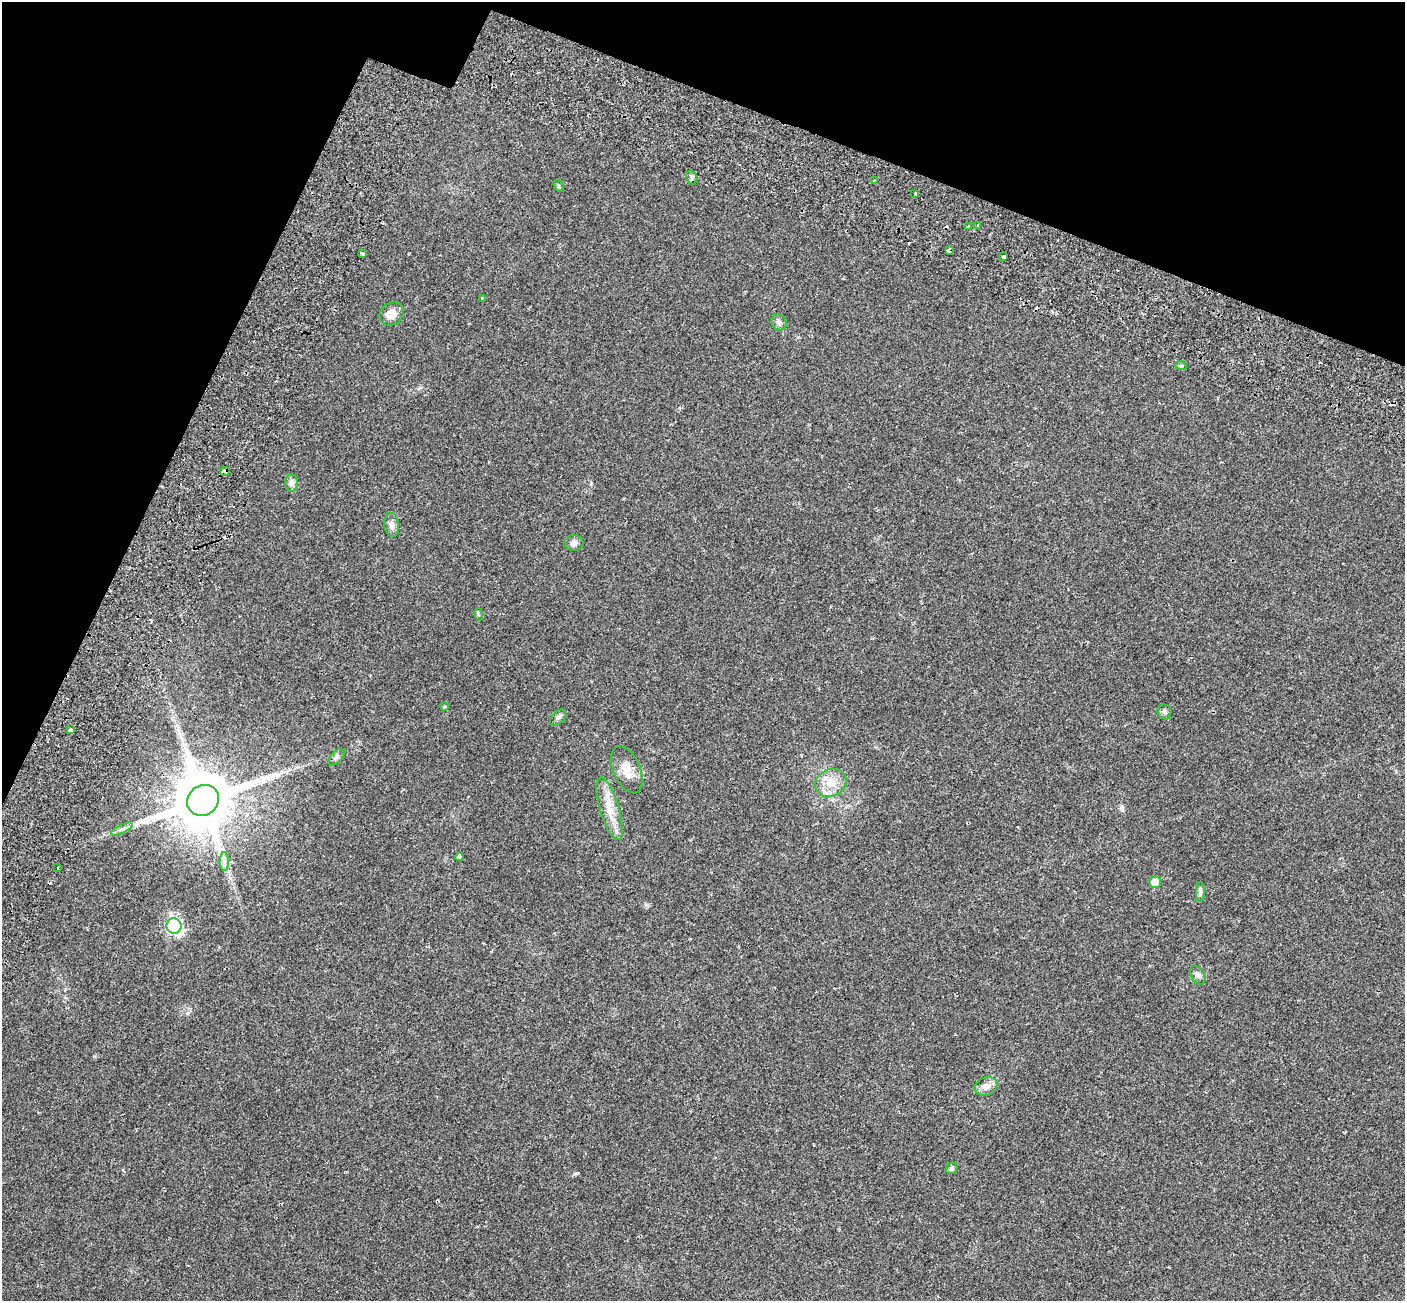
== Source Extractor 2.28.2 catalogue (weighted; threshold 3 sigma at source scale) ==
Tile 2 of 4 x 4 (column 2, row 1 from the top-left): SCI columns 1863-3265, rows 4572-5870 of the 6198 x 6388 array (HDU 1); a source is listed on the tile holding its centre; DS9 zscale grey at full resolution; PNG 1407 x 1303 px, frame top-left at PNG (2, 2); each listed source drawn as its Kron ellipse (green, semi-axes under 4 px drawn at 4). Shown black and unused: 18% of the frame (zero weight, under 2 of 3 exposures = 8% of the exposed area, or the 3 px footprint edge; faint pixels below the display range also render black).
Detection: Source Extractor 2.28.2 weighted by HDU 2 'WHT'; one run over the whole footprint, this tile lists its part. Background 0.0576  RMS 0.0048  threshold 0.0215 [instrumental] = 3 sigma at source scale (4.5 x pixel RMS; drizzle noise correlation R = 1.50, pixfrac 1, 0.0396/0.0396 arcsec/px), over >= 5 px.
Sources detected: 46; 8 cosmic-ray / hot-pixel residue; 1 long thin detection or spike segment (spike, bleed or trail) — neither listed nor drawn; the other 37 listed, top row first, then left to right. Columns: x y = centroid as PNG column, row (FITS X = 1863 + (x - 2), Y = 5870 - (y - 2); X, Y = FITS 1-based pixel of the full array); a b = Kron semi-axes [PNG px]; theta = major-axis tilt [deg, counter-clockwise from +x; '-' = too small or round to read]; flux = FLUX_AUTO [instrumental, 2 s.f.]
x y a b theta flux
692 177 7 5 -70 0.92
874 181 4 3 - 1.1
559 186 6 4 -62 0.56
915 193 3 3 - 3.4
977 225 3 2 - 0.54
968 226 3 2 - 0.61
949 250 4 3 - 2.9
362 254 4 3 - 1.7
1004 257 3 3 - 1.6
483 298 3 3 - 0.6
392 314 13 11 39 4.1
779 322 8 7 - 1.4
1181 366 6 3 -18 0.54
225 472 5 4 - 17
291 483 8 6 -86 1.8
392 525 12 7 -83 2.2
574 543 9 8 - 1.9
478 614 6 3 -72 0.55
444 706 3 3 - 1.1
1165 712 7 6 - 1.1
558 717 10 6 45 1.2
71 730 4 3 - 1.5
336 757 10 5 47 1.2
627 770 25 13 -66 6.5
831 783 16 13 24 6.7
203 800 17 15 38 3500
610 809 32 9 -73 8
122 829 12 3 25 1.3
459 857 4 4 - 1.2
224 861 9 4 -89 1.6
58 868 3 2 - 0.34
1155 882 6 5 - 5.7
1200 892 10 4 90 1.1
174 926 8 7 - 78
1198 975 10 6 -60 1.5
986 1086 11 9 22 3.3
951 1168 6 5 - 1.1
Overlapping masked pixels (flux is a lower limit): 2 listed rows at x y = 949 250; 225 472
Unlisted compact peaks at least as high as the median listed source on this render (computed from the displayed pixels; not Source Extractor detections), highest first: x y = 1122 807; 577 1173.